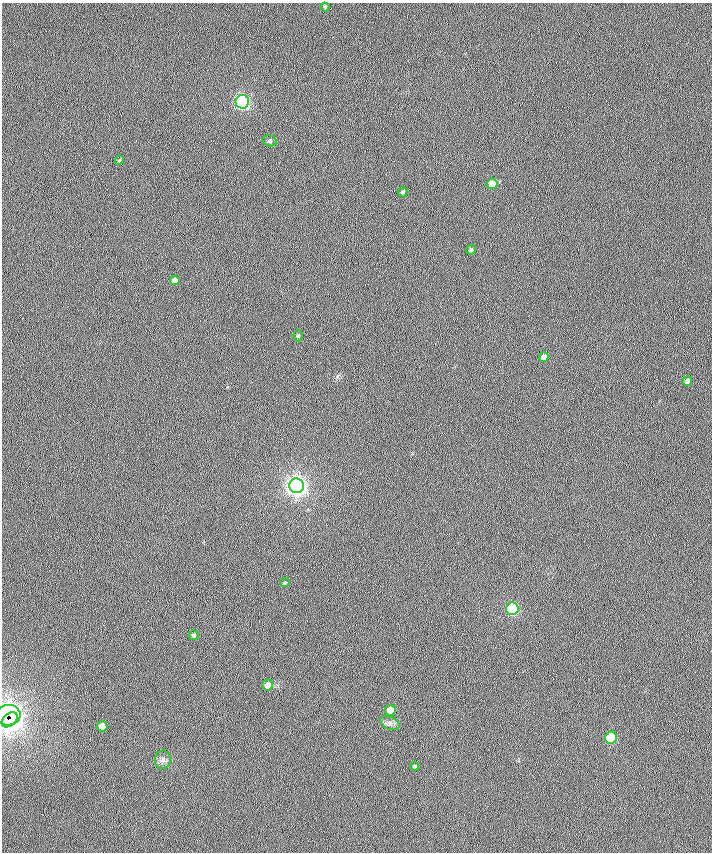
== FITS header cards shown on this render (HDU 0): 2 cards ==
NAXIS1  =                  710 /
NAXIS2  =                  850 /

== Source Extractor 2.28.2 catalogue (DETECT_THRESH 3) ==
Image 710 x 850 px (HDU 0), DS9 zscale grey, 1 PNG px = 1 image px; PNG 714 x 854 px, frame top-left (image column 1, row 850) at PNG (2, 3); each listed source drawn as its Kron ellipse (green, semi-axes under 4 px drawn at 4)
Background 0.523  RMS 6.8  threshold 20.5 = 3 sigma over >= 5 px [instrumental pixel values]
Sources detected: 24; all 24 listed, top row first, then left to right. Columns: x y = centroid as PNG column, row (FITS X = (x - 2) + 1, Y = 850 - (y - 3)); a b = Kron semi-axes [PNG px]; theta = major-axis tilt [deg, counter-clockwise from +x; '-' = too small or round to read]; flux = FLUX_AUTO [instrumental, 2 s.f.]
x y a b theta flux
325 7 4 4 - 560
242 102 7 6 - 110000
270 141 7 5 -16 820
119 160 5 4 - 550
492 184 5 5 - 7100
403 192 5 4 - 730
471 250 5 4 - 870
175 280 5 4 - 2100
298 336 5 4 - 710
544 357 5 4 - 2600
687 381 5 4 - 1600
297 486 7 7 - 330000
285 583 5 4 - 540
512 609 6 6 - 52000
194 635 5 5 - 820
268 685 5 5 - 2700
390 710 5 5 - 4500
8 715 12 10 3 170000
10 720 9 6 42 1300
390 723 10 6 -26 1800
102 726 5 5 - 4100
611 738 6 6 - 23000
163 760 9 8 - 1900
415 766 4 4 - 790